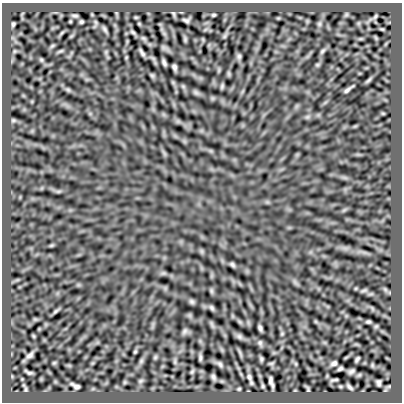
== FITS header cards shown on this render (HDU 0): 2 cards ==
NAXIS1  =                  400
NAXIS2  =                  400

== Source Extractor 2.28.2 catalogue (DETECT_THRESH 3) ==
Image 400 x 400 px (HDU 0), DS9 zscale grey, 1 PNG px = 1 image px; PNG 404 x 404 px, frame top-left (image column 1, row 400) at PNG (2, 3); no overlay
Background -4.97e-06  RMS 2.0e-04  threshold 5.85e-04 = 3 sigma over >= 5 px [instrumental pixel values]
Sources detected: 81; all 81 listed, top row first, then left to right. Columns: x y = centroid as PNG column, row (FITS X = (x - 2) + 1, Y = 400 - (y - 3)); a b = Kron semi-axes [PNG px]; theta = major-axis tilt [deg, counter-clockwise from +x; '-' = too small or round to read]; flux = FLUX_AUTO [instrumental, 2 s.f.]
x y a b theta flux
173 14 9 4 -68 0.02
213 15 4 3 - 0.016
346 15 7 4 19 0.016
75 16 5 2 - 0.021
375 17 8 4 63 0.02
186 20 6 3 -8 0.03
70 21 5 3 - 0.011
81 22 4 3 - 0.019
13 24 4 3 - 0.021
139 24 5 3 - 0.0093
319 24 6 5 - 0.02
105 29 8 3 -57 0.029
382 29 7 3 -12 0.013
133 32 7 4 -38 0.022
62 33 9 3 45 0.02
224 36 7 4 88 0.018
143 38 9 4 -27 0.024
376 38 6 4 -71 0.011
185 39 7 4 -83 0.02
52 46 7 4 45 0.019
61 51 9 3 22 0.018
322 51 9 4 52 0.026
142 53 7 3 -56 0.033
239 56 7 5 -87 0.028
41 60 6 5 - 0.018
164 62 6 3 -64 0.032
174 67 6 4 -71 0.036
229 74 8 3 -71 0.015
152 75 7 4 -63 0.019
368 80 11 4 43 0.023
183 86 7 4 -19 0.019
222 86 6 4 80 0.022
348 89 10 3 38 0.037
68 90 6 5 - 0.017
196 92 10 5 -21 0.03
383 113 6 3 18 0.012
307 117 7 4 18 0.023
13 120 6 4 20 0.017
58 191 7 4 -18 0.022
51 246 6 4 20 0.014
201 251 7 4 -71 0.02
232 264 5 4 - 0.027
385 289 7 4 -19 0.023
364 290 9 4 18 0.02
211 291 8 4 -82 0.02
192 301 7 5 -45 0.027
212 308 6 3 -57 0.026
56 311 7 4 37 0.019
368 322 4 3 - 0.022
260 328 6 4 -70 0.032
185 331 9 6 51 0.03
239 336 9 6 -33 0.03
260 343 8 6 -72 0.027
135 351 4 3 - 0.016
30 355 6 4 36 0.036
155 357 6 5 - 0.017
200 358 6 3 -85 0.027
261 359 5 3 - 0.024
357 359 6 3 56 0.024
141 361 8 5 46 0.026
175 362 8 4 90 0.025
334 363 5 4 - 0.035
220 364 6 4 -61 0.027
372 365 7 4 -72 0.015
340 369 5 3 - 0.024
351 371 6 3 27 0.03
29 372 8 2 -25 0.028
192 372 6 4 63 0.018
213 377 6 4 -66 0.031
249 377 9 4 -69 0.04
334 380 7 2 9 0.021
141 381 7 5 21 0.022
125 382 6 4 71 0.015
271 382 10 4 -75 0.05
379 383 6 4 -82 0.03
76 386 9 4 -28 0.042
263 386 5 3 - 0.018
349 387 7 3 -44 0.028
26 389 6 4 90 0.015
239 389 4 3 - 0.015
308 389 8 3 -74 0.019